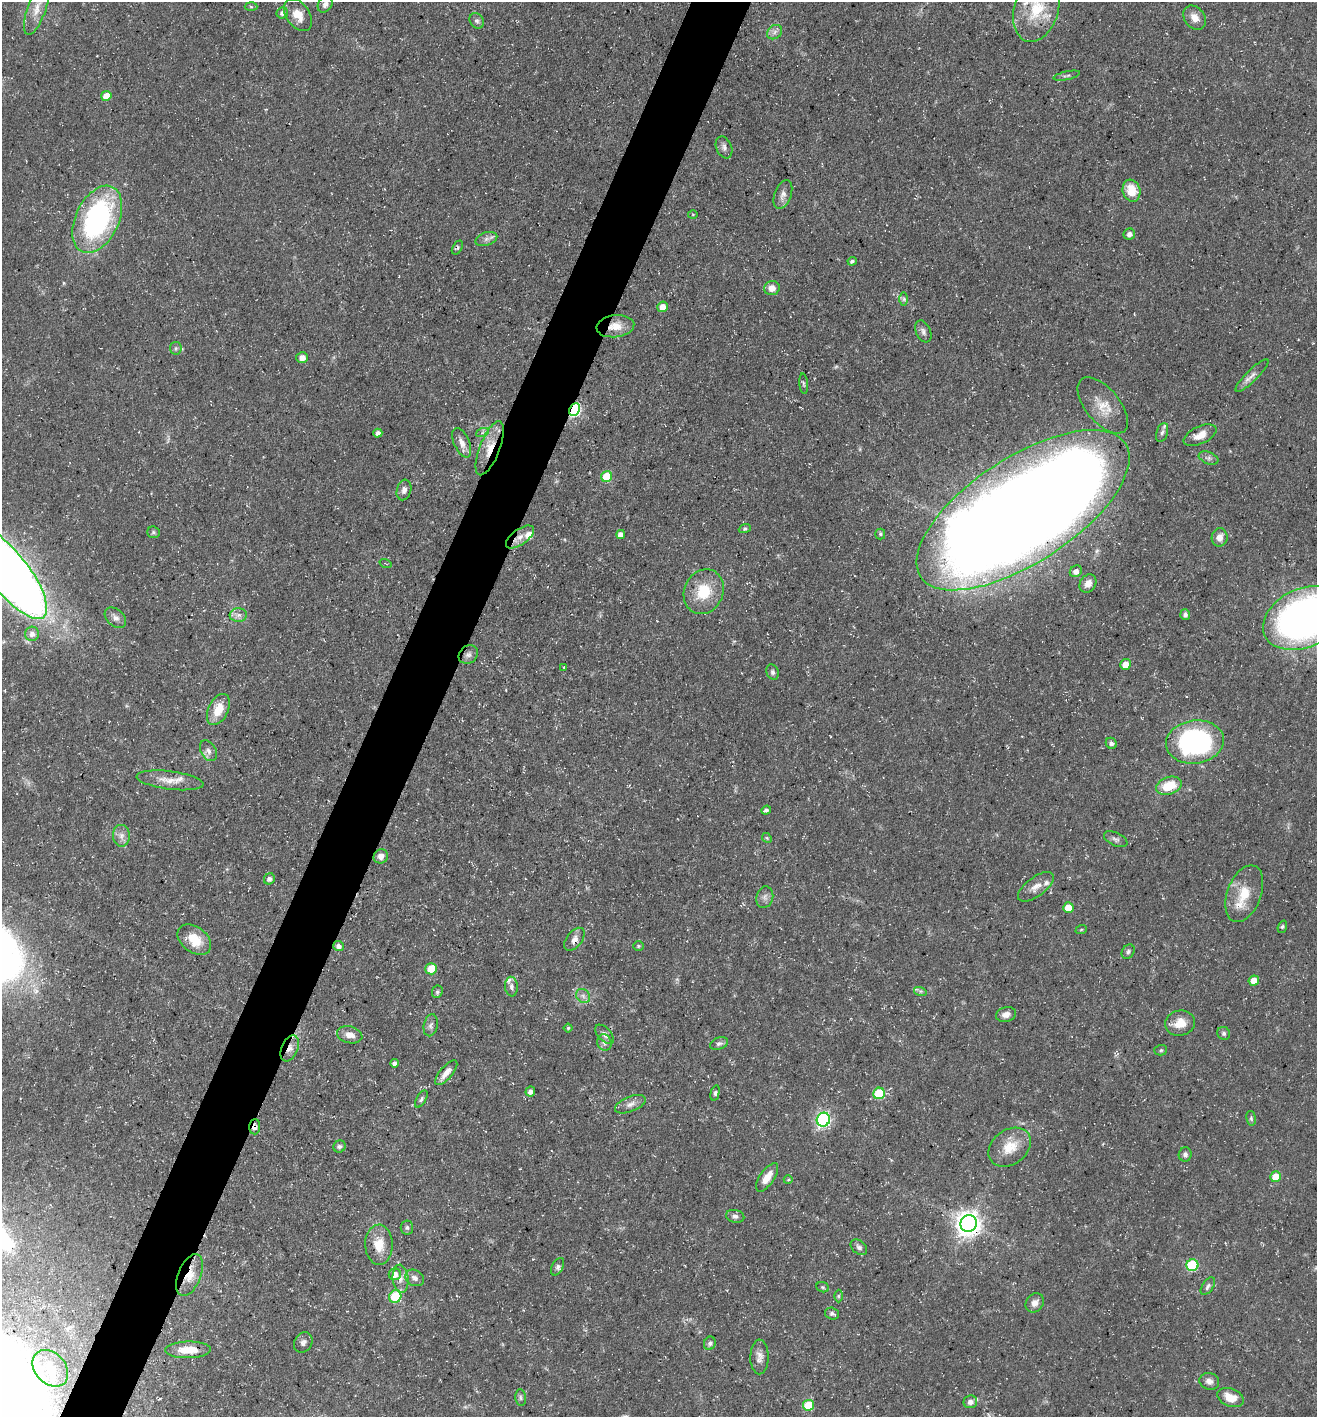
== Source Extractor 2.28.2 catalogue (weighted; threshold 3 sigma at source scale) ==
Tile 7 of 4 x 4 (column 3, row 2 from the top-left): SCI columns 2769-4083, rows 2833-4247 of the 5674 x 5663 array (HDU 1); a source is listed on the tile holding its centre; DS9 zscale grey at full resolution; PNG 1319 x 1419 px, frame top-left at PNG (2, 2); each listed source drawn as its Kron ellipse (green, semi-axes under 4 px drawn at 4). Shown black and unused: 5% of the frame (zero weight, under 3 of 5 exposures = <1% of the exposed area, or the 3 px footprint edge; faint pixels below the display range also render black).
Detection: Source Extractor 2.28.2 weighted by HDU 2 'WHT'; one run over the whole footprint, this tile lists its part. Background 0.0358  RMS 0.0039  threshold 0.0175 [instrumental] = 3 sigma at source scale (4.5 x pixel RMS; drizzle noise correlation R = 1.50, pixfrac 1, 0.05/0.05 arcsec/px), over >= 5 px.
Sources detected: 152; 1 inside a brighter object's white glare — neither listed nor drawn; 7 inside a brighter listed object's ellipse — not listed separately; the other 144 listed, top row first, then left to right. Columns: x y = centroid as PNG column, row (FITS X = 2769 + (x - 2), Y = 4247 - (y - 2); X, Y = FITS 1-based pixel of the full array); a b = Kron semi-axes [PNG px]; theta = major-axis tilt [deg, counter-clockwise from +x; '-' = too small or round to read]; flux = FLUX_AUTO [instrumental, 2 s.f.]
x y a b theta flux
325 4 9 6 58 1.8
251 7 6 4 -2 0.62
37 9 27 9 71 5.8
1036 9 34 22 74 17
282 13 6 5 - 1.6
298 15 18 11 -55 5.6
1195 18 13 10 -52 3.6
477 21 8 6 -62 1.1
775 32 8 6 38 1.6
1067 76 13 3 12 0.88
106 96 5 5 - 6.1
724 147 11 7 -67 1.7
1131 191 11 8 -73 7.8
783 195 15 8 69 2.4
693 214 5 3 - 0.34
97 219 36 21 65 77
1129 234 6 5 - 1.6
486 239 11 6 18 1.7
457 248 7 4 58 0.83
852 261 5 4 - 0.96
772 288 8 7 - 3
904 299 6 4 -90 0.74
663 307 5 5 - 3.9
615 326 19 11 6 6.3
923 331 11 7 -66 1.6
176 348 6 6 - 0.88
302 358 6 5 - 2.6
1252 376 22 6 44 2.3
804 384 10 4 -85 0.67
1103 405 34 17 -50 8.6
575 410 7 5 64 52
1162 432 10 5 73 1.3
378 433 4 4 - 1.4
482 433 6 4 19 0.74
1200 435 18 8 25 4.6
462 443 16 7 -66 2.9
490 448 29 10 68 8.2
1208 458 10 6 -22 1.3
607 477 6 5 - 14
404 490 10 7 73 1.7
1023 510 122 53 33 1700
745 529 6 4 19 0.65
154 532 6 5 - 0.78
621 534 4 4 - 2.4
880 534 5 5 - 0.59
520 537 16 7 35 3.3
1220 537 9 8 - 2.9
386 564 6 2 -20 0.35
1076 571 6 5 - 2
8 572 57 20 -52 580
1088 583 9 8 - 2.9
704 592 23 19 65 13
238 615 8 7 - 1.8
1185 615 5 5 - 1.1
115 618 12 8 -42 2.2
1304 618 43 29 25 210
32 634 7 7 - 2.4
468 655 10 8 35 1.7
1126 664 5 5 - 4.2
564 667 3 3 - 0.27
773 672 8 6 -69 1.1
218 709 17 10 63 7.9
1195 742 29 21 7 75
1111 743 6 5 - 1.1
208 751 11 7 -59 1.9
170 780 33 9 -7 5.9
1169 786 13 8 20 9.6
766 810 5 4 - 1.2
121 836 11 8 -86 2.4
767 838 5 4 - 0.55
1116 839 12 6 -25 1.4
381 856 7 7 - 2.3
269 879 6 5 - 1.4
1036 887 21 9 37 3.8
1244 894 30 17 69 10
765 897 11 8 74 1.8
1068 908 5 5 - 5.9
1282 927 6 4 69 0.64
1081 930 6 3 20 0.46
574 939 13 7 52 2.5
194 940 19 12 -38 8.6
339 946 5 5 - 1.9
638 946 5 4 - 0.5
1128 952 8 6 57 1
431 969 6 5 - 8.7
1254 981 5 5 - 4.6
511 987 10 6 -84 1.4
920 991 6 4 -17 0.73
437 992 6 5 - 0.8
583 996 8 6 -46 1.4
1006 1015 10 7 15 2.4
1180 1023 15 12 14 6.4
431 1025 11 7 78 1.5
568 1028 4 4 - 0.54
1224 1033 7 6 - 1
605 1034 11 6 -48 1.7
350 1035 13 8 -13 3.3
604 1043 8 7 - 1.4
719 1044 9 6 20 1.1
290 1048 14 8 67 2.9
1161 1050 6 5 - 0.68
395 1063 4 4 - 1.4
446 1073 15 6 49 3.2
530 1092 5 5 - 1.8
715 1093 8 3 76 0.85
879 1093 6 5 - 20
421 1099 9 5 61 0.95
630 1104 16 7 21 2.7
1251 1118 7 5 -81 0.72
823 1120 7 6 - 89
255 1127 7 5 87 1.9
339 1146 6 6 - 1
1010 1147 23 17 37 8.9
1185 1154 7 6 - 1.2
767 1177 16 7 56 4.8
1276 1177 5 5 - 7.2
788 1180 4 3 - 0.39
735 1216 9 6 -12 1.5
968 1223 8 8 - 380
407 1228 7 6 - 0.95
379 1245 20 14 -89 7.5
859 1247 9 6 -40 1.3
1192 1265 6 6 - 34
558 1267 9 5 62 1.2
395 1274 6 6 - 3.5
190 1275 22 11 68 7
415 1278 10 7 -30 2
400 1279 14 8 -85 2.7
1208 1286 10 5 55 1.1
823 1287 6 5 - 0.6
395 1296 6 6 - 17
838 1296 6 4 -90 0.57
1035 1303 10 8 50 2.5
832 1314 7 6 - 1.1
303 1342 11 8 57 1.7
710 1343 7 5 65 1.1
188 1350 23 8 1 6.8
759 1357 17 9 89 2.8
50 1368 20 15 -47 8.2
1209 1381 10 8 -16 1.9
1231 1397 14 8 -22 5.7
521 1398 8 5 -84 1
970 1402 7 6 - 1.8
809 1405 5 5 - 15
Overlapping masked pixels (flux is a lower limit): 9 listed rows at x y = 615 326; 575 410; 490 448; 1023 510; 520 537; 290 1048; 255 1127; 968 1223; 190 1275
Isophote crosses this tile's border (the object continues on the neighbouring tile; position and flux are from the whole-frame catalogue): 4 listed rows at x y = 1036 9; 8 572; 1304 618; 970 1402